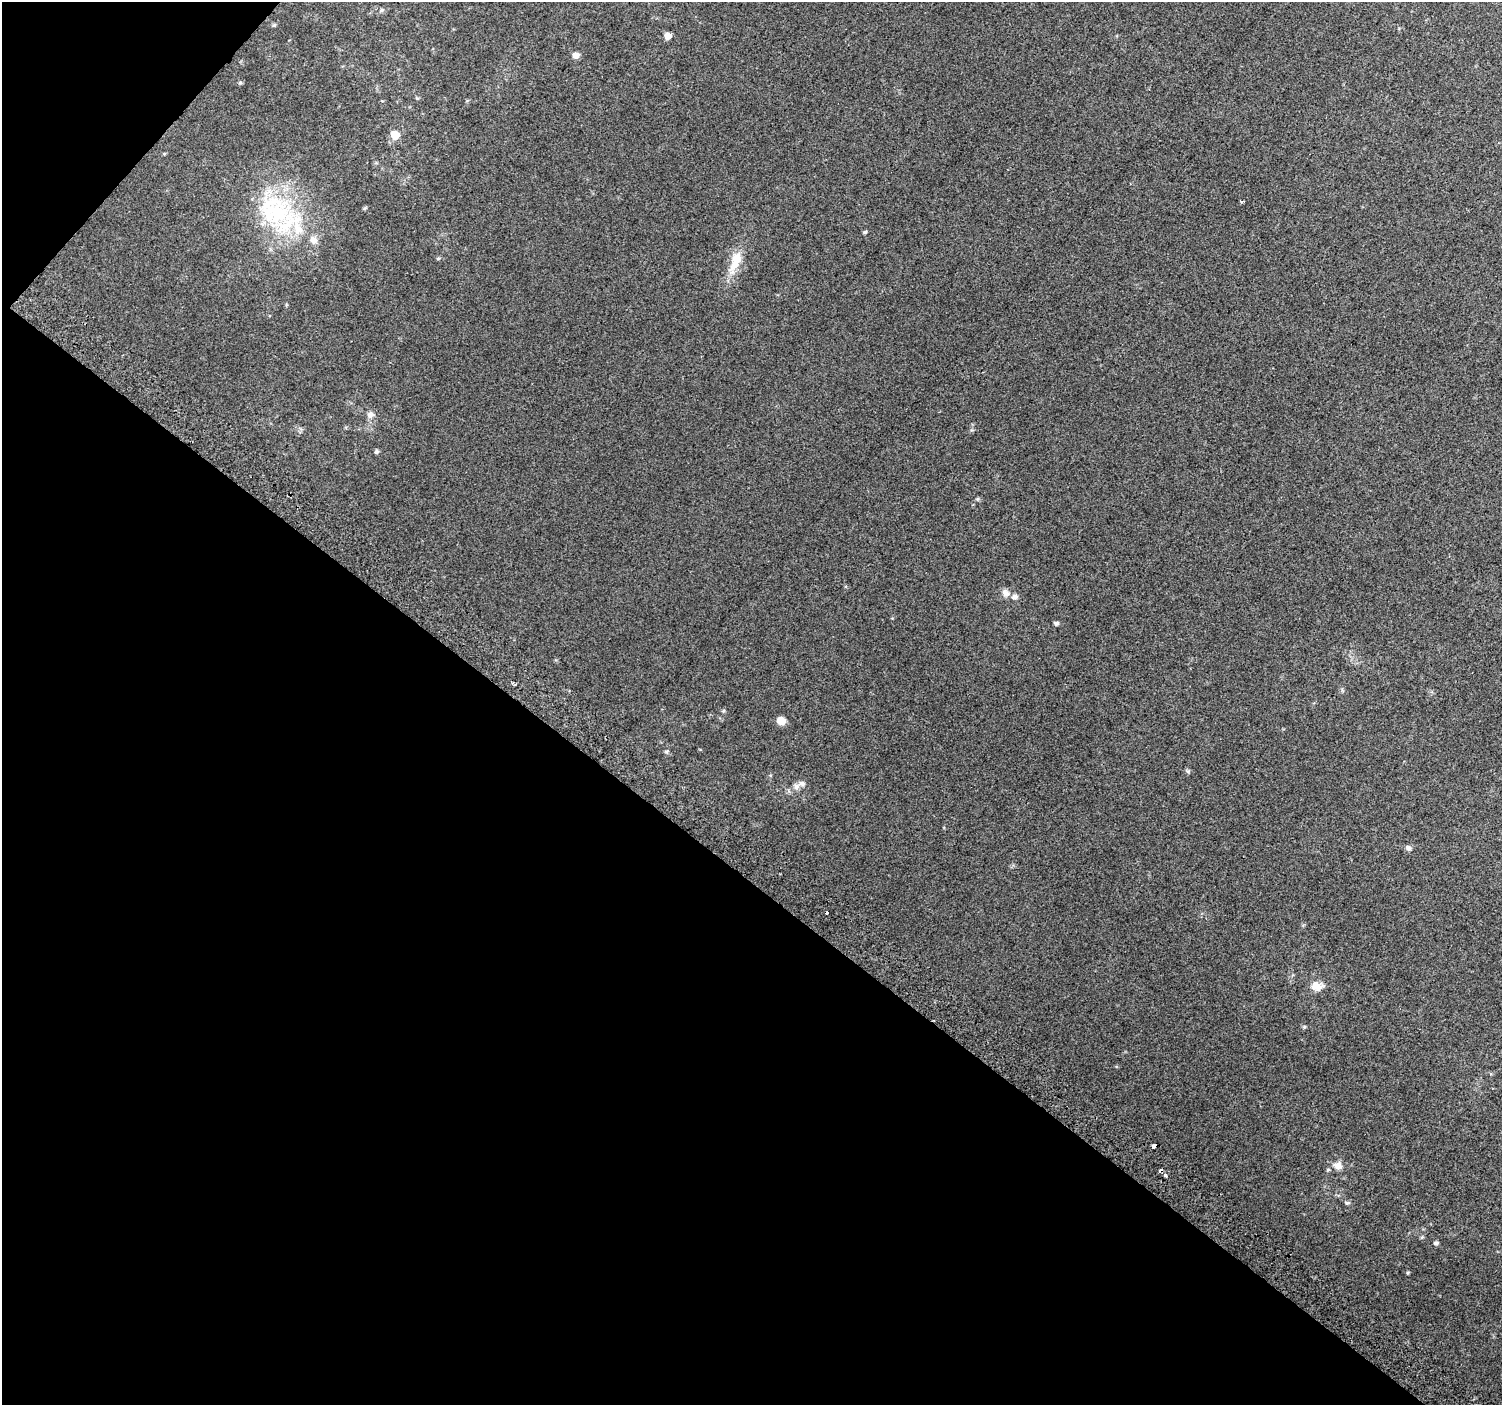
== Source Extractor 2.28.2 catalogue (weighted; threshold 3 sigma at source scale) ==
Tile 9 of 4 x 4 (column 1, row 3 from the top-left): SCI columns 36-1535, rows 1676-3078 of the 6062 x 6091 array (HDU 1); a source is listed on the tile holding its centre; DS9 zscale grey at full resolution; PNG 1504 x 1407 px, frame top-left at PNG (2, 2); no overlay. Shown black and unused: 39% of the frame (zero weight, under 2 of 3 exposures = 2% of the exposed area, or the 3 px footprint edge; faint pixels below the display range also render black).
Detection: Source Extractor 2.28.2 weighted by HDU 2 'WHT'; one run over the whole footprint, this tile lists its part. Background 0.051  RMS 0.013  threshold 0.0565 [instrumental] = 3 sigma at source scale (4.5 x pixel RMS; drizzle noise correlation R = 1.50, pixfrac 1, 0.0396/0.0396 arcsec/px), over >= 5 px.
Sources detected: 37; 2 cosmic-ray / hot-pixel residue — not listed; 4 inside a brighter listed object's ellipse — not listed separately; the other 31 listed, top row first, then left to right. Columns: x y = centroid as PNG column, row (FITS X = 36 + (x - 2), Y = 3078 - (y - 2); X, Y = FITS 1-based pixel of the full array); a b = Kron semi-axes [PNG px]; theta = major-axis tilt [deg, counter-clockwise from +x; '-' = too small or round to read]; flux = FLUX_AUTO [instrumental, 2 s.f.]
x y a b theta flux
381 10 7 5 23 2.3
274 25 5 5 - 1.5
668 36 6 6 - 9.4
575 55 7 6 - 7.6
240 83 6 4 0 1.5
417 98 5 4 - 1.3
395 135 9 9 - 14
1241 202 4 3 - 2.1
365 208 6 4 44 1.5
278 213 57 40 -47 150
865 232 5 4 - 1.9
438 258 6 4 1 1.4
736 259 25 14 75 24
370 415 9 8 - 6.3
376 452 5 5 - 2.4
1006 593 11 9 -48 6.4
1056 623 6 5 - 2.6
723 711 5 5 - 1.6
781 720 8 7 - 13
666 751 6 6 - 2
1188 771 5 5 - 1.8
796 786 9 7 37 5.8
1408 848 7 6 - 3.8
1317 986 16 11 -9 12
1304 1027 6 4 18 1.4
1154 1146 4 3 - 14
1338 1166 10 9 - 8.7
1165 1174 4 3 - 5.7
1347 1203 7 5 -10 2.1
1422 1237 6 4 44 1.4
1436 1243 5 4 - 2.6
Overlapping masked pixels (flux is a lower limit): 1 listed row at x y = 1154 1146
Unlisted compact peaks at least as high as the median listed source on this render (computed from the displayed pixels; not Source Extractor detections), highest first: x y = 1408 1273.